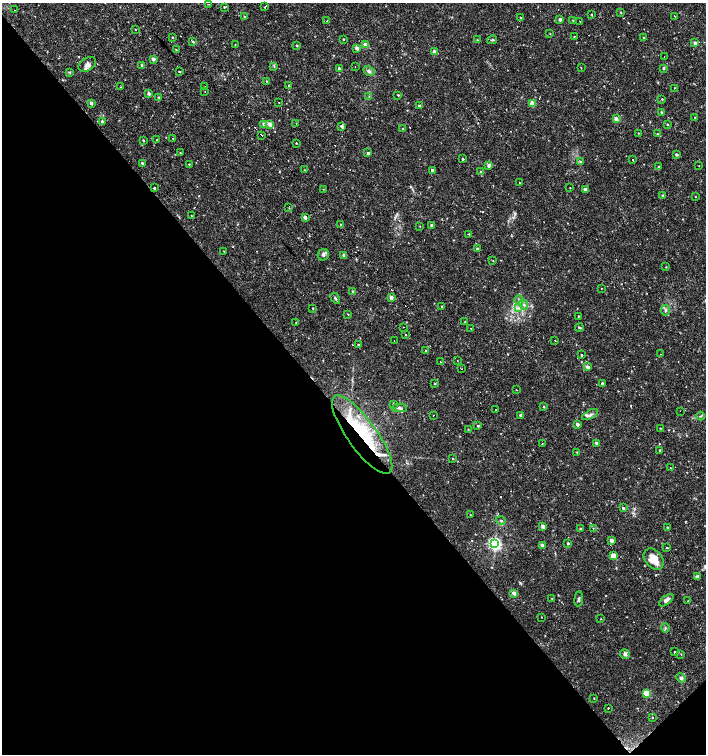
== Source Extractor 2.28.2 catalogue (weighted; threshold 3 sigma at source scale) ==
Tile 14 of 4 x 4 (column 2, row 4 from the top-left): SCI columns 1620-3027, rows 1-1504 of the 5991 x 6017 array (HDU 1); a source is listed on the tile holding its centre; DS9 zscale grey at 2 x 2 block average (1 PNG px = mean of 2 x 2 image px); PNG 708 x 756 px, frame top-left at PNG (2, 3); each listed source drawn as its Kron ellipse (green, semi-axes under 4 px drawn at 4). Shown black and unused: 45% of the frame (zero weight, under 2 of 3 exposures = <1% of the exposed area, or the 3 px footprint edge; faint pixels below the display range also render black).
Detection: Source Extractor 2.28.2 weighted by HDU 2 'WHT'; one run over the whole footprint, this tile lists its part. Background 0.0173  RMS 0.0019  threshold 0.00854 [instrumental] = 3 sigma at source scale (4.5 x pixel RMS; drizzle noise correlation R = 1.50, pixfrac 1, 0.0396/0.0396 arcsec/px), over >= 5 px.
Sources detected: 227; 1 inside a brighter object's white glare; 30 cosmic-ray / hot-pixel residue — neither listed nor drawn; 1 coinciding with a brighter row at this scale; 6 inside a brighter listed object's ellipse — not listed separately; the other 189 listed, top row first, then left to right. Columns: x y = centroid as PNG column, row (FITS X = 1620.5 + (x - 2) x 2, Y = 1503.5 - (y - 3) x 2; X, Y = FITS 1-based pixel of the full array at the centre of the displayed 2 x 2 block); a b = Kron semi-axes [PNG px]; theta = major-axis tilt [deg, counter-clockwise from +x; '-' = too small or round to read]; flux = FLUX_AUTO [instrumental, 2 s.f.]
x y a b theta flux
208 4 2 2 - 0.21
224 7 3 2 - 0.41
264 7 2 2 - 0.63
15 10 2 2 - 0.16
621 12 3 2 - 0.47
591 15 2 2 - 0.39
674 16 2 2 - 1.4
245 17 2 2 - 1
521 17 2 2 - 0.19
560 19 2 2 - 1.5
573 20 2 2 - 0.22
327 21 2 2 - 0.26
580 21 2 2 - 0.3
136 30 2 2 - 0.48
550 34 2 2 - 0.23
574 36 2 2 - 0.38
172 37 3 2 - 0.33
643 38 3 2 - 0.26
343 39 2 2 - 0.39
477 40 3 2 - 0.39
492 40 5 2 - 0.37
193 41 3 3 - 0.51
695 43 3 3 - 2
235 44 3 2 - 0.16
366 45 3 2 - 5.1
297 46 3 2 - 0.3
357 48 2 2 - 3
176 50 3 2 - 0.28
435 52 3 2 - 3.9
664 57 2 2 - 0.4
153 59 2 2 - 2.4
87 64 9 6 33 1.9
142 65 2 2 - 1.4
274 66 3 2 - 0.35
355 67 2 2 - 0.28
339 68 2 2 - 1.1
581 68 3 2 - 0.19
664 68 3 2 - 0.58
179 71 3 2 - 0.26
369 71 6 4 -29 1
70 72 3 3 - 0.37
266 81 2 2 - 0.25
289 86 2 2 - 0.7
121 87 2 2 - 0.2
204 87 2 2 - 0.21
674 88 2 2 - 0.8
205 91 2 2 - 0.16
149 94 2 2 - 1.5
398 95 2 2 - 0.38
369 96 2 2 - 0.19
159 98 3 2 - 1
662 99 3 2 - 0.35
279 102 2 2 - 0.16
91 103 3 2 - 1.6
533 104 3 3 - 9.5
419 106 2 2 - 1.3
662 113 2 2 - 1.3
695 117 2 2 - 0.23
616 119 3 2 - 3.8
102 121 3 2 - 0.61
264 124 3 2 - 2.6
270 124 3 2 - 3.7
296 124 2 2 - 0.27
667 124 2 2 - 0.53
342 126 3 2 - 1.6
403 128 2 2 - 0.16
638 133 2 2 - 0.19
657 134 3 3 - 0.36
261 135 2 2 - 0.92
173 138 2 2 - 0.81
143 140 2 2 - 0.48
157 140 2 2 - 0.36
296 143 2 2 - 0.3
180 153 2 2 - 0.24
368 153 2 2 - 1.3
676 154 2 2 - 1.3
463 159 2 2 - 0.52
633 159 2 2 - 0.85
580 161 3 3 - 0.5
142 163 2 2 - 0.85
189 164 3 2 - 0.27
489 165 3 2 - 2.8
699 166 2 2 - 0.16
658 167 3 2 - 0.57
304 170 2 2 - 0.23
432 170 2 2 - 1.5
481 172 3 3 - 1.4
519 182 2 2 - 0.33
154 188 2 2 - 0.76
570 188 2 2 - 0.21
323 189 2 2 - 0.15
585 189 2 2 - 1.7
663 196 2 2 - 1
695 197 2 2 - 0.18
289 208 2 2 - 0.2
191 216 2 2 - 0.21
305 217 2 2 - 2.9
340 224 2 2 - 0.21
432 225 2 2 - 1.4
420 226 2 2 - 0.18
469 234 2 2 - 0.8
477 249 2 2 - 0.87
224 251 2 2 - 0.23
323 255 6 5 - 1.1
344 255 2 2 - 2.6
493 261 2 2 - 0.21
666 267 2 2 - 0.23
601 288 2 2 - 0.16
353 292 3 3 - 1.1
391 297 2 2 - 3
335 298 6 3 -59 0.78
519 300 5 3 - 0.68
524 305 5 2 - 0.58
442 306 2 2 - 0.39
313 308 3 2 - 0.34
518 308 4 3 - 0.65
665 310 5 3 - 0.82
348 314 2 2 - 0.23
578 316 2 2 - 0.33
465 322 2 2 - 0.29
296 323 2 2 - 0.17
403 327 2 2 - 0.18
579 327 4 2 - 0.55
471 328 2 2 - 0.17
405 335 2 2 - 0.23
394 341 2 2 - 0.26
555 341 2 2 - 0.18
358 345 2 2 - 0.63
426 351 2 2 - 0.28
660 354 2 2 - 0.18
581 355 2 2 - 0.42
457 361 2 2 - 0.55
440 362 2 2 - 0.29
588 367 3 2 - 2.5
462 369 2 2 - 0.39
602 383 3 3 - 0.55
435 384 2 2 - 0.3
516 390 2 2 - 1.3
393 404 3 3 - 0.37
544 407 3 2 - 0.38
399 408 7 3 1 0.88
495 410 2 2 - 1
680 411 2 2 - 7.7
590 414 8 4 26 1.3
433 415 2 2 - 0.7
520 415 3 2 - 1.3
701 416 4 2 - 0.42
577 424 2 2 - 2
478 426 3 3 - 0.63
660 428 2 2 - 0.29
468 429 3 2 - 0.22
362 435 47 14 -54 37
596 443 2 2 - 1.3
542 444 2 2 - 0.25
660 450 2 2 - 0.42
577 452 2 2 - 0.82
452 459 2 2 - 0.49
670 468 2 2 - 0.22
623 508 3 3 - 0.83
470 515 2 2 - 0.18
501 521 5 3 - 0.65
543 526 3 2 - 3.5
667 527 2 2 - 0.5
593 528 2 2 - 0.22
581 529 2 2 - 1.5
612 540 3 2 - 3.1
568 543 2 2 - 0.72
495 544 4 3 - 98
542 545 3 2 - 2
666 548 2 2 - 0.6
613 556 3 3 - 9.6
654 559 12 8 -49 6.6
697 577 3 2 - 2.1
514 593 3 3 - 2.7
552 599 3 2 - 0.18
579 599 7 2 84 0.66
666 600 8 3 37 1.4
688 601 2 2 - 0.29
541 617 2 2 - 0.46
601 618 2 2 - 0.24
665 628 5 3 - 0.58
675 652 2 2 - 0.35
625 654 5 4 - 0.9
681 655 2 2 - 0.64
681 678 5 4 - 1
647 693 3 3 - 12
594 698 2 2 - 0.23
608 708 2 2 - 0.84
652 717 2 2 - 0.26
Overlapping masked pixels (flux is a lower limit): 1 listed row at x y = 362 435
Diffuse or blended objects may show on this block-average render without a row.